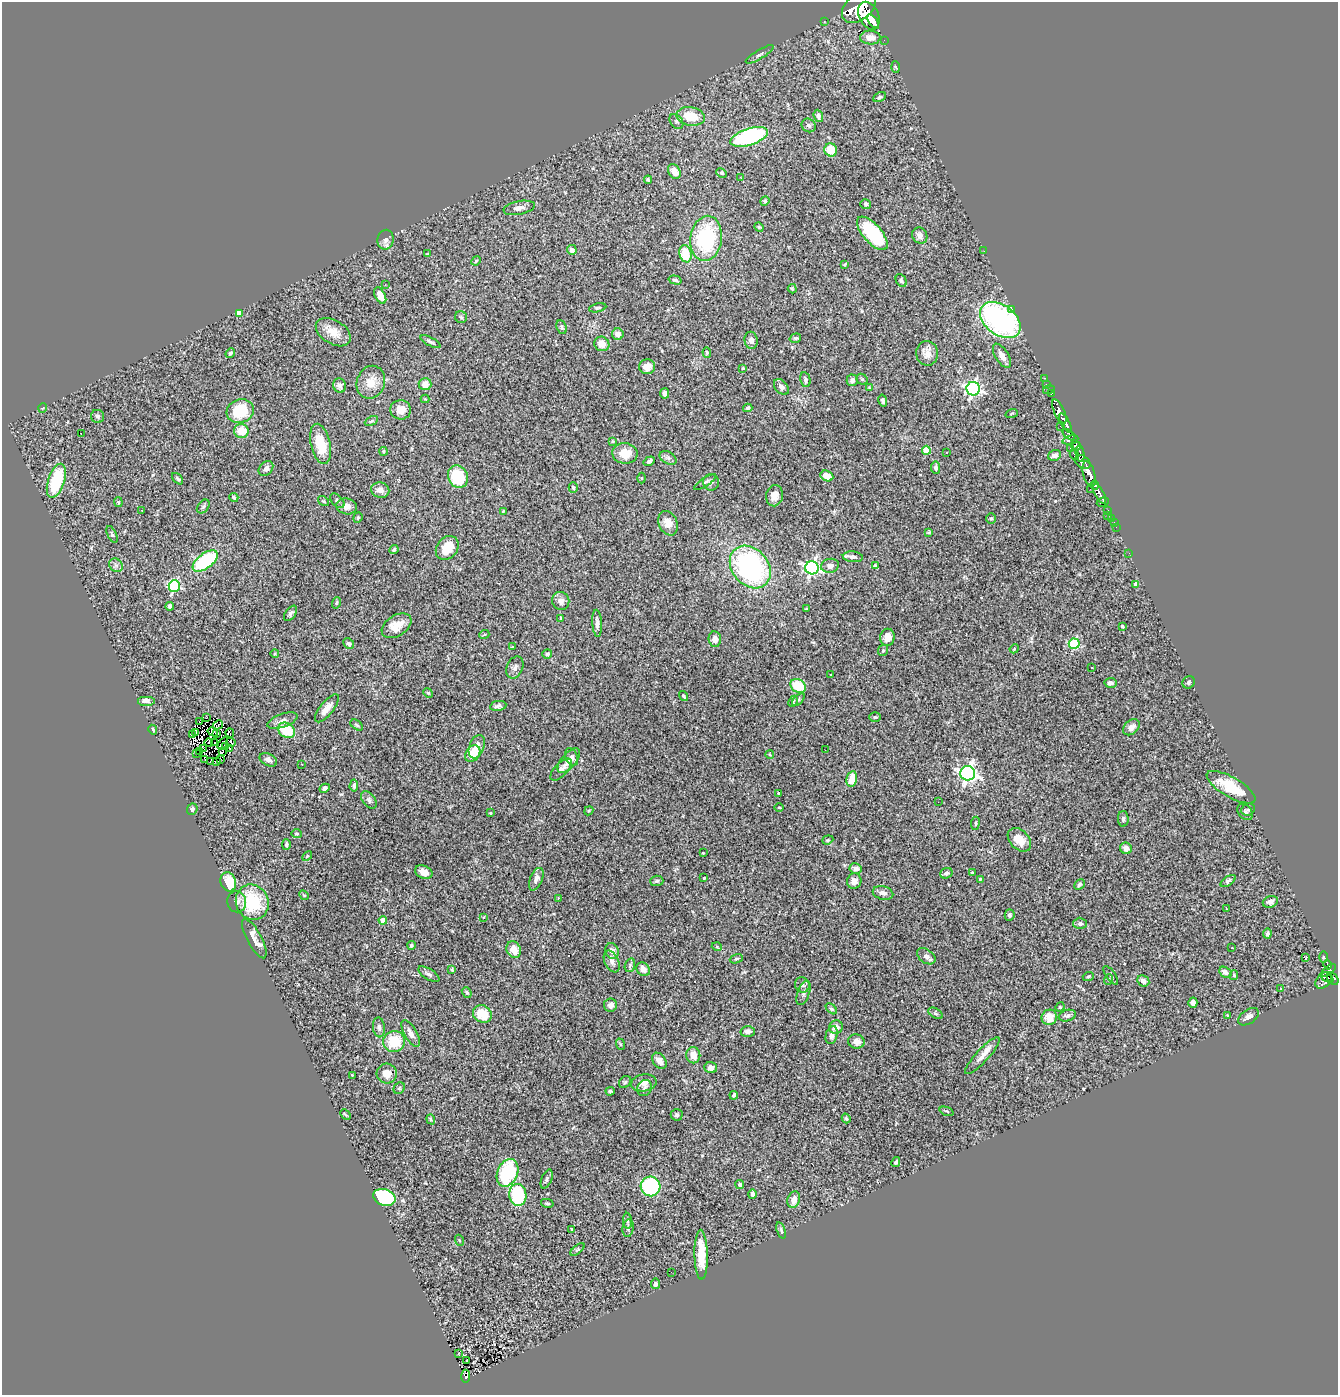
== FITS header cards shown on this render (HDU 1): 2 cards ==
NAXIS1  =                 1336
NAXIS2  =                 1393

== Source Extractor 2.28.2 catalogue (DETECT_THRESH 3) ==
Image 1336 x 1393 px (HDU 1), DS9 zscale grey, 1 PNG px = 1 image px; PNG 1340 x 1397 px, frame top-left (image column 1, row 1393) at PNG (2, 2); each listed source drawn as its Kron ellipse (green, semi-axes under 4 px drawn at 4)
Background 1.19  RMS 0.068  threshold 0.205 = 3 sigma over >= 5 px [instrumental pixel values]
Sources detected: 356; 6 with non-positive FLUX_AUTO (blend fragments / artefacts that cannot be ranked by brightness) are neither listed nor drawn; the other 350 listed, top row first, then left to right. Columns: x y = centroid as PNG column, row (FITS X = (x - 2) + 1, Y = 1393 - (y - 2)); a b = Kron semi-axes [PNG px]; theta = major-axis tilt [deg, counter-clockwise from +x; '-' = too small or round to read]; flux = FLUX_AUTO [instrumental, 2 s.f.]
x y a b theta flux
859 7 19 13 42 7000
869 16 15 9 -64 3700
873 21 8 4 -53 1800
824 22 3 2 - 17
870 37 10 7 -2 41
884 40 2 2 - 5.3
760 54 16 4 31 13
896 67 6 4 -86 5.5
880 97 7 4 26 9.4
691 116 14 9 -10 110
818 116 6 4 -71 18
676 121 8 6 -51 11
809 125 7 6 - 12
749 137 19 8 18 550
831 150 6 6 - 82
674 171 8 5 -59 50
722 173 5 3 - 6.2
740 177 2 2 - 28
648 180 4 3 - 6.6
765 201 5 4 - 5.5
866 204 5 5 - 7.8
519 208 16 6 11 26
759 227 5 4 - 5
872 233 21 9 -49 310
920 235 8 7 - 21
706 238 23 16 82 380
385 240 10 8 79 22
572 250 5 5 - 24
984 251 2 2 - 6.5
427 254 3 2 - 3.3
685 254 8 6 -77 140
476 261 5 4 - 4.9
845 264 4 3 - 3.9
675 280 6 4 -16 8.2
901 281 7 5 -63 9.7
385 285 3 2 - 5.2
792 289 5 3 - 5.6
380 296 9 5 -63 60
598 308 9 4 12 7.1
1012 309 3 2 - 36
239 313 4 4 - 32
461 317 6 5 - 8.4
1000 320 23 15 -37 940
562 327 7 5 -67 10
333 332 19 11 -31 70
618 334 6 6 - 29
795 338 6 4 17 6.2
751 340 8 6 -79 21
430 342 11 4 -28 10
602 344 8 7 - 44
707 352 5 4 - 5.8
230 353 5 4 - 8.4
927 353 12 11 - 39
1002 356 13 6 -58 30
647 367 8 7 - 35
743 368 4 3 - 4.1
1044 378 3 2 - 24
862 379 6 5 - 8.2
805 380 7 5 -76 12
852 380 6 5 - 16
371 382 17 14 70 71
425 384 6 6 - 48
1047 384 4 3 - 20
340 386 7 6 - 16
781 387 9 6 -50 18
869 387 4 4 - 4.6
973 389 7 6 - 1100
1049 390 6 3 16 44
665 393 5 4 - 13
1051 393 4 3 - 22
425 399 4 4 - 3.9
883 400 6 4 -76 9.7
43 408 5 3 - 3.4
748 408 4 4 - 7.1
401 410 10 9 - 53
240 411 14 11 17 180
1059 411 13 5 -65 1400
1012 413 6 3 19 4
97 416 6 6 - 9.6
371 421 7 4 28 6.5
1065 423 10 4 -62 1500
1060 426 2 2 - 9.5
241 431 7 7 - 82
81 433 2 2 - 4.2
1069 435 7 4 -40 460
1070 440 8 4 13 390
613 441 3 2 - 3.9
321 444 20 9 -77 130
1076 446 5 5 - 460
1070 448 2 2 - 12
926 450 4 4 - 120
383 451 4 4 - 5.9
625 453 13 10 -7 72
946 453 3 3 - 16
1074 454 6 3 -63 100
1080 454 8 4 -79 390
1054 455 7 5 18 17
668 458 9 6 -30 14
649 461 6 4 34 10
1083 462 9 6 -35 700
266 468 8 6 47 18
936 468 6 4 -82 12
1089 474 13 6 -75 2500
827 476 7 5 -24 59
458 477 11 9 -65 190
642 478 5 3 - 4.5
178 479 7 3 -45 6.3
56 481 17 8 71 250
705 482 13 4 33 9.8
711 482 8 8 - 14
1095 485 5 3 - 460
573 488 5 4 - 7.6
1090 489 2 2 - 4.5
380 490 9 7 -14 32
1099 493 12 4 -62 1200
774 496 11 8 81 39
234 497 4 4 - 6.9
323 501 6 4 -36 6
337 501 8 5 -45 10
118 502 5 4 - 4.8
1103 502 6 4 27 210
203 506 8 5 49 9.1
347 506 10 8 -9 33
1108 510 3 3 - 170
142 511 3 2 - 4
503 511 3 2 - 4.9
1108 515 3 2 - 8.3
358 518 5 4 - 6.1
991 519 5 4 - 7
1112 519 3 3 - 36
1114 522 3 2 - 19
668 523 12 9 -66 52
1116 527 2 2 - 9.5
929 532 4 3 - 5.5
112 534 9 4 -65 7.9
447 548 13 10 51 95
394 550 5 4 - 9.5
1129 553 3 2 - 3.4
853 557 10 5 -5 17
205 561 15 7 37 440
116 565 7 6 - 14
830 566 9 7 14 20
875 566 4 3 - 9.5
750 567 23 18 -49 870
812 568 6 6 - 1200
1136 584 4 4 - 24
174 586 6 5 - 460
561 601 9 8 - 22
336 603 6 3 71 4.2
170 606 4 3 - 12
806 609 3 3 - 4.1
291 613 9 5 53 11
560 618 4 3 - 4.4
597 623 13 5 -86 19
396 626 16 10 32 71
1122 626 4 3 - 6.5
484 635 5 3 - 3.9
887 637 9 7 80 51
715 639 7 6 - 33
349 644 6 5 - 11
1074 644 5 5 - 380
512 647 4 2 - 3.7
1014 649 5 3 - 4.2
883 650 6 4 66 7.5
275 654 4 3 - 4.2
547 654 5 4 - 9.6
1091 667 3 3 - 14
515 668 11 8 65 17
831 674 3 2 - 5.9
1189 682 6 6 - 8.1
1110 683 6 5 - 17
798 686 8 6 -31 140
428 693 5 4 - 5
683 696 5 3 - 4.9
798 700 8 4 45 8.1
146 701 9 5 0 23
793 701 6 4 66 5.9
498 706 8 5 9 12
327 708 17 6 51 39
875 717 6 5 - 6.9
206 718 3 2 - 4.3
199 721 4 3 - 21
282 721 16 6 20 23
218 725 5 2 - 1.2
357 725 7 4 -37 6.5
1131 727 9 6 42 23
153 730 5 4 - 7.6
286 730 9 7 -33 130
195 732 4 3 - 3.8
213 732 5 3 - 1.7
230 733 5 2 - 3.3
192 734 3 2 - 4
217 734 4 3 - 18
231 742 5 2 - 5.5
209 743 4 3 - 1.6
214 743 2 2 - 4.2
223 743 7 3 58 5.1
226 746 2 2 - 2.8
477 747 12 7 70 36
204 748 2 2 - 1.5
229 749 4 2 - 6
825 750 2 2 - 3.1
200 751 3 2 - 6
222 751 3 2 - 1.7
197 754 3 2 - 3.1
473 754 9 6 54 100
770 754 4 4 - 4.1
572 757 9 6 -68 17
205 759 3 2 - 1.9
220 760 3 2 - 5.8
268 760 9 6 -28 18
211 761 3 2 - 6.1
217 761 4 2 - 4.4
569 761 15 7 49 30
302 764 3 2 - 3.9
561 770 14 6 46 23
968 773 7 7 - 1800
852 779 8 5 78 74
354 786 6 4 85 12
1231 787 27 10 -30 140
325 788 5 4 - 10
778 793 3 2 - 3.8
369 800 10 6 -53 14
938 802 2 2 - 2.5
779 807 5 3 - 4.2
192 809 5 5 - 12
1248 810 7 6 - 9.1
589 811 5 4 - 4.8
1245 812 9 6 -47 10
490 813 3 3 - 5.3
1123 819 8 5 -89 10
975 823 6 3 81 5.3
296 834 5 4 - 4.8
828 840 6 4 21 6.2
1019 840 14 9 -45 54
286 844 5 3 - 6.4
1126 848 6 5 - 25
703 853 3 3 - 48
307 856 6 3 46 5.1
856 869 6 5 - 17
424 872 9 6 -25 31
946 873 6 5 - 14
972 873 4 3 - 7.3
704 878 3 2 - 3.6
536 879 12 6 67 21
980 879 4 3 - 4.1
657 881 6 5 - 7.5
854 881 7 7 - 22
1228 881 8 4 34 12
228 882 9 7 -74 110
1079 884 6 4 44 10
883 893 10 6 -16 20
304 895 5 4 - 5.2
558 898 4 2 - 3.3
237 902 10 9 - 24
252 902 18 16 -64 240
1270 902 8 5 21 17
1227 909 3 2 - 4
1010 915 5 5 - 12
484 917 4 2 - 2.9
383 920 4 4 - 80
1080 923 6 5 - 14
1267 934 5 4 - 15
254 939 22 7 -62 50
411 945 4 4 - 7.6
717 947 5 3 - 3.7
1232 948 3 2 - 5.9
514 950 8 7 - 53
612 951 8 6 -67 26
926 956 10 6 -36 21
1306 957 4 2 - 8.4
1323 957 6 4 -90 0.34
736 959 7 4 19 6.6
612 961 11 7 -64 21
630 965 7 5 74 9.1
1328 965 5 3 - 74
452 969 3 3 - 7.6
643 969 7 6 - 32
1329 970 8 4 38 270
1225 972 6 5 - 21
429 974 12 5 -31 15
1111 975 11 4 -55 9.2
1234 975 5 4 - 6.5
1088 976 6 3 20 5.1
1327 977 7 3 -29 250
1109 979 5 3 - 3.9
1333 979 6 5 - 270
1324 980 9 6 45 250
1143 981 6 5 - 21
802 985 8 7 - 14
1280 989 2 2 - 4.3
467 992 6 4 -51 7.2
804 993 13 6 70 15
1193 1003 5 4 - 23
610 1005 6 6 - 20
1060 1007 5 4 - 5.2
831 1009 7 4 -43 9
935 1013 8 4 -30 8.7
482 1014 10 8 -34 95
1227 1015 4 2 - 3
1067 1016 9 5 16 14
1049 1017 8 7 - 66
1248 1017 11 7 34 25
379 1027 10 6 -84 15
836 1027 7 6 - 30
748 1031 7 5 -2 20
411 1033 15 6 -60 30
832 1035 9 5 72 26
394 1041 11 10 - 140
856 1042 8 7 - 28
620 1044 6 3 -71 4.9
693 1055 8 7 - 42
982 1056 24 6 47 40
659 1061 9 6 -53 26
711 1068 6 5 - 29
387 1074 10 10 - 44
352 1075 3 2 - 3.4
625 1082 7 5 45 7
644 1083 13 8 10 30
399 1088 6 5 - 7.4
644 1088 8 7 - 14
610 1091 4 3 - 6.2
734 1095 4 3 - 8.6
947 1111 7 2 -21 3.8
345 1114 6 3 -45 5.5
677 1115 6 6 - 8.6
846 1118 5 4 - 7.6
431 1119 5 4 - 6.3
896 1162 5 4 - 8.6
508 1173 14 10 66 400
547 1179 10 5 68 10
740 1184 4 4 - 8.6
650 1186 10 9 - 430
752 1194 5 4 - 14
518 1195 11 8 -82 290
384 1197 11 8 -18 370
794 1200 8 6 70 37
547 1203 6 3 -13 6.5
627 1221 8 4 -85 8.6
628 1228 9 5 82 9.7
572 1229 4 3 - 12
781 1230 9 4 -72 8.7
459 1240 5 3 - 4.2
577 1249 8 4 39 7.4
701 1255 25 6 -89 110
671 1272 3 2 - 5
655 1284 5 4 - 13
459 1353 3 2 - 2.9
466 1361 3 2 - 11
466 1376 7 4 89 84
At the frame edge (FLAGS 8, measured only in part): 1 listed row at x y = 859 7
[6 non-positive-flux detections neither listed nor drawn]